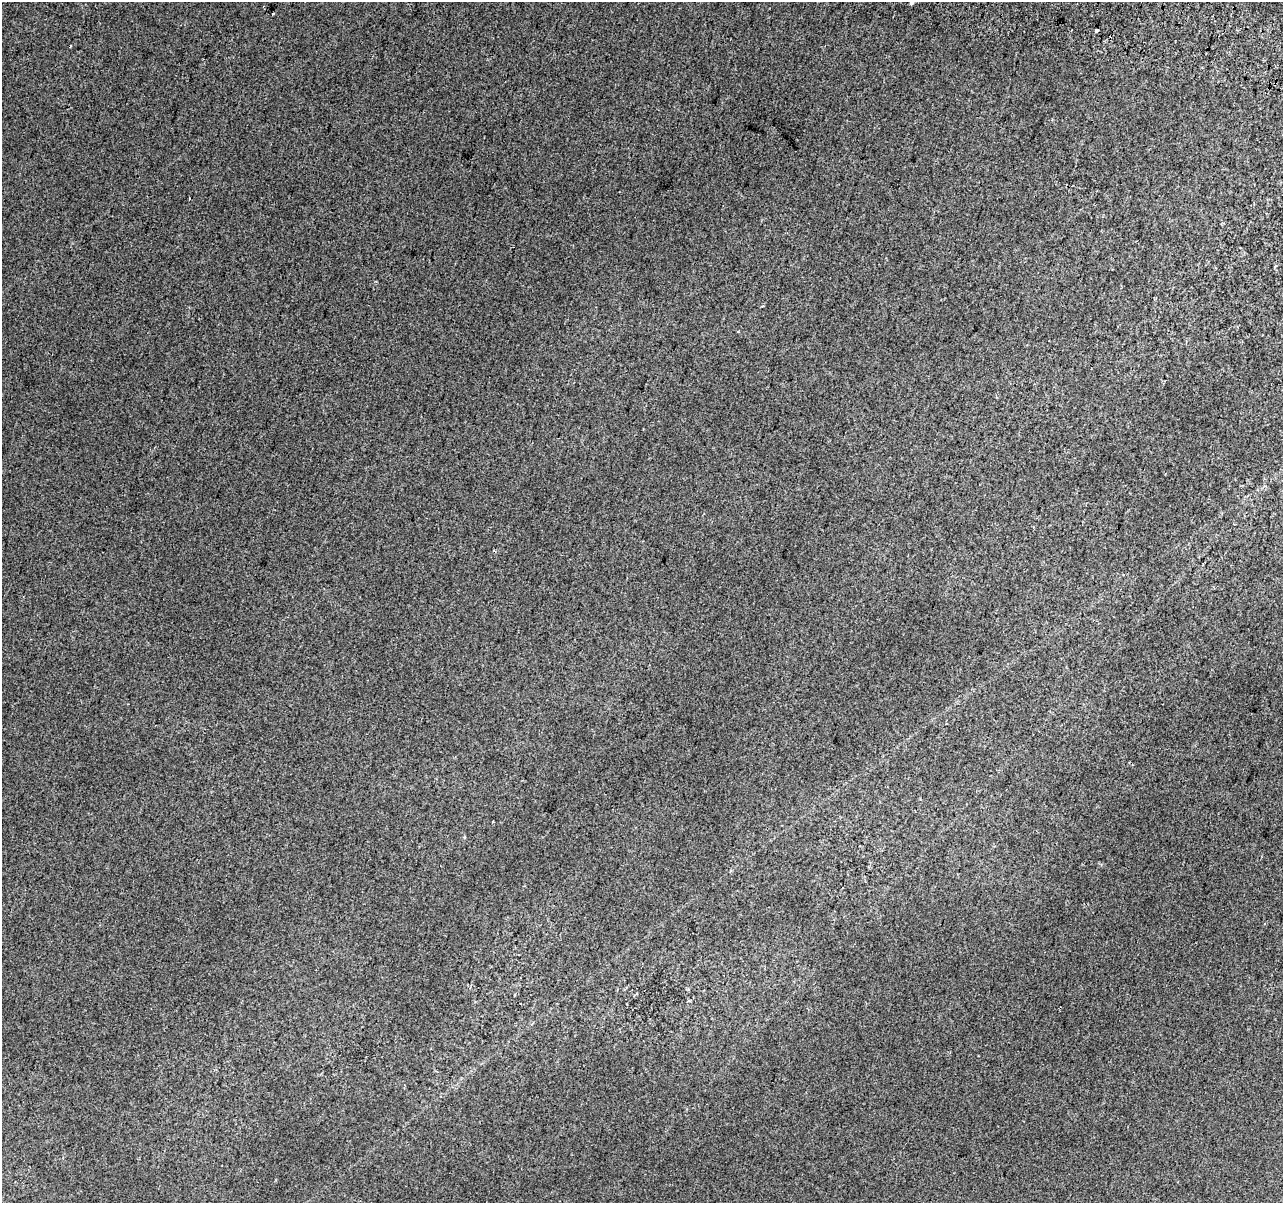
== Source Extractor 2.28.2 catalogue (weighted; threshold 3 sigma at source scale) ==
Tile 10 of 4 x 4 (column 2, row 3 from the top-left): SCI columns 1301-2581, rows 1528-2728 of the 5153 x 5395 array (HDU 1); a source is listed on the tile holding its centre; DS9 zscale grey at full resolution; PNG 1285 x 1205 px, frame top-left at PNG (2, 2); no overlay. Shown black and unused: <1% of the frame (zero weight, under 2 of 3 exposures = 2% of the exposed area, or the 3 px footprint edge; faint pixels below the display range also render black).
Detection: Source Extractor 2.28.2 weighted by HDU 2 'WHT'; one run over the whole footprint, this tile lists its part. Background 0.00743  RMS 0.007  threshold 0.0315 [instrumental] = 3 sigma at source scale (4.5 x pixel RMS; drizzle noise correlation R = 1.50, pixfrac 1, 0.0396/0.0396 arcsec/px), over >= 5 px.
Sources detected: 4; all 4 listed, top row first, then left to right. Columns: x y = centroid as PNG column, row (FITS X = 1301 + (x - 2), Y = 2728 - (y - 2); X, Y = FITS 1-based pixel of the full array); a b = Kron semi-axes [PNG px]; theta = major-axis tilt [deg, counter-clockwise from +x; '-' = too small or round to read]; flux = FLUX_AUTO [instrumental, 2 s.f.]
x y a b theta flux
911 3 4 3 - 4.6
1096 30 3 3 - 7
70 46 3 2 - 0.69
738 332 3 2 - 0.58
Isophote crosses this tile's border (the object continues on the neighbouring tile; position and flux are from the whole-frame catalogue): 1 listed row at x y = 911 3